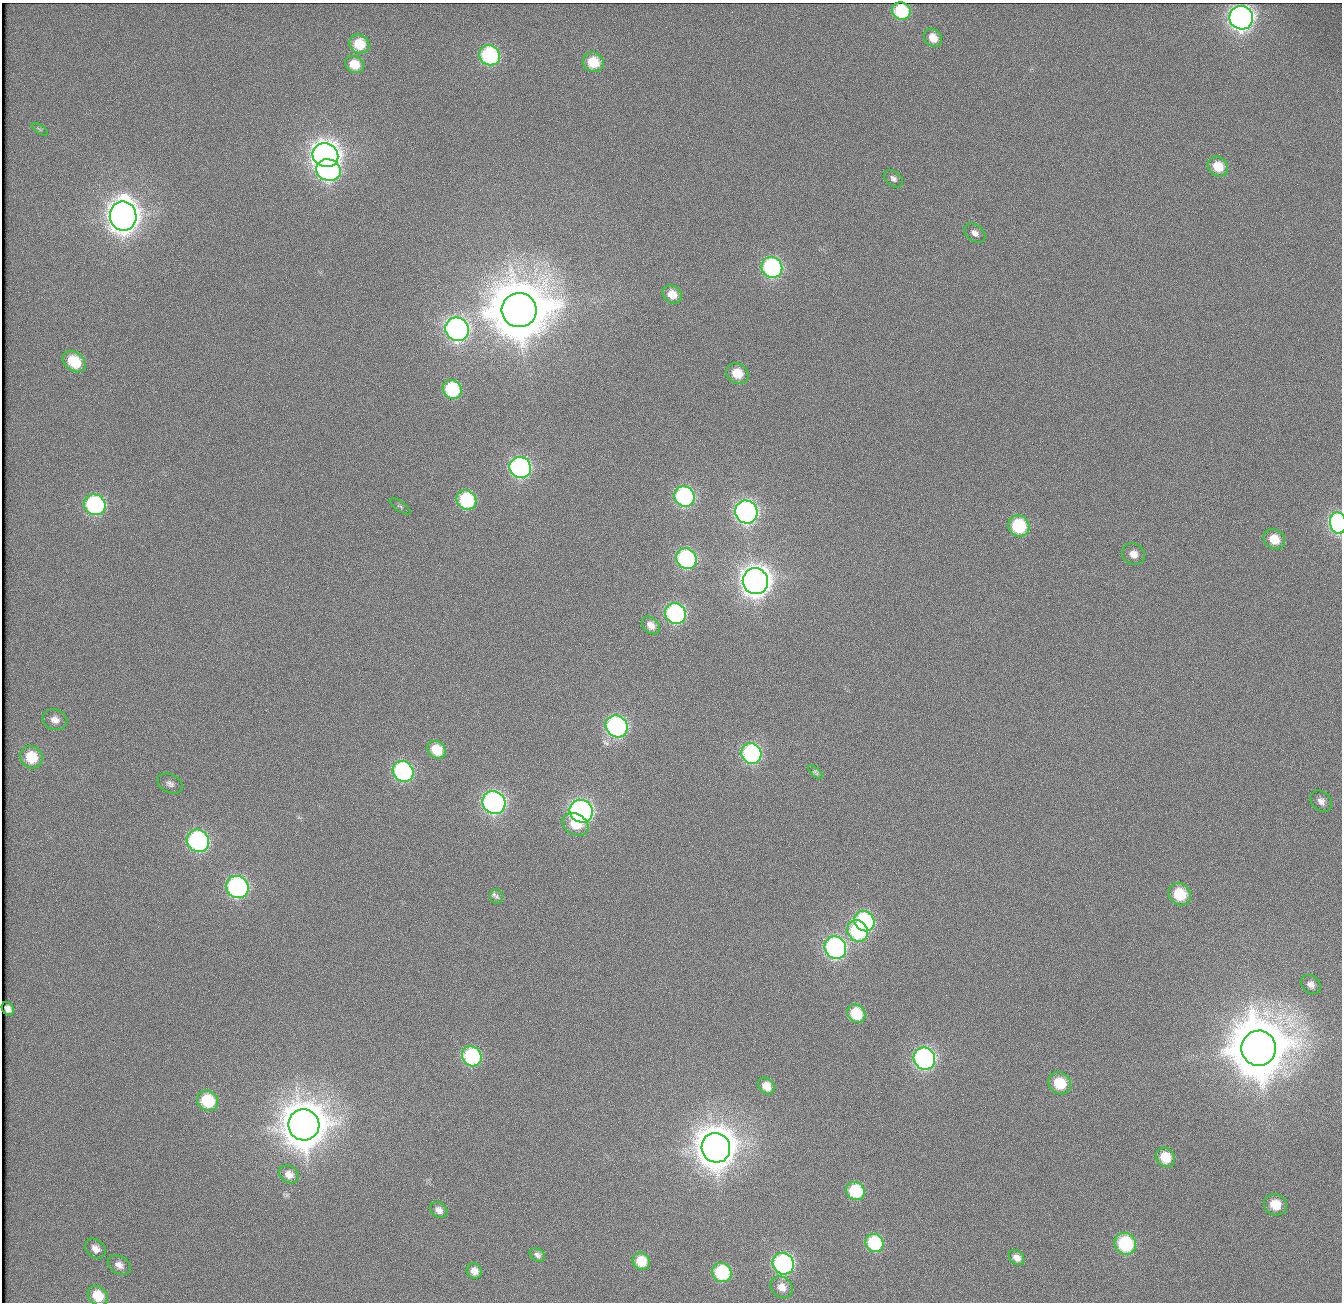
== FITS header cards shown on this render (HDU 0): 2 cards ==
NAXIS1  =                 1340          /
NAXIS2  =                 1300          /

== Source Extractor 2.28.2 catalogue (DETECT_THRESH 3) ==
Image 1340 x 1300 px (HDU 0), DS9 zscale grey, 1 PNG px = 1 image px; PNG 1344 x 1304 px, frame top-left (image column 1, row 1300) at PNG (2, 3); each listed source drawn as its Kron ellipse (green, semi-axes under 4 px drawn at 4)
Background 110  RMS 2.7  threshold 8.18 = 3 sigma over >= 5 px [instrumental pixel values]
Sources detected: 82; all 82 listed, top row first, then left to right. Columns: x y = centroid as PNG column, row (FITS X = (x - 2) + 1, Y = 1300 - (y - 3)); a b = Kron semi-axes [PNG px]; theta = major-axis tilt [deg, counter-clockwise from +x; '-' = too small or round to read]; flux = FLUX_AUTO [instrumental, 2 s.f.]
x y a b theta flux
901 11 9 8 - 1.3e+04
1241 18 12 11 - 1.1e+05
933 38 10 8 -46 2.5e+03
359 44 10 9 - 5.6e+03
490 55 10 9 - 2.5e+04
593 62 11 9 -30 6.4e+03
354 64 10 8 -29 3.9e+03
40 129 9 2 -35 2.2e+02
325 155 13 11 -22 2.0e+05
1218 166 11 9 -37 4.9e+03
328 170 12 10 -17 4.8e+04
893 179 11 7 -38 7.8e+02
123 216 14 13 - 3.1e+05
975 233 12 8 -35 1.1e+03
772 267 11 10 - 3.5e+04
672 294 10 8 -37 2.7e+03
519 310 17 17 - 1.7e+06
457 329 12 11 - 7.7e+04
74 362 12 9 -38 7.8e+03
737 373 11 10 - 4.5e+03
452 389 10 9 - 1.4e+04
520 467 11 10 - 4.8e+04
685 496 10 9 - 3.2e+04
466 500 10 9 - 1.6e+04
95 505 11 10 - 3.2e+04
400 506 12 5 -34 5.6e+02
746 512 11 11 - 7.5e+04
1338 523 10 8 -80 4.4e+04
1019 526 11 10 - 1.4e+04
1274 539 11 9 -33 4.5e+03
1133 554 12 10 -30 2.0e+03
686 559 11 9 -49 3.1e+04
755 581 13 12 - 2.4e+05
675 614 11 10 - 3.6e+04
651 625 10 7 -45 1.3e+03
55 720 12 10 -20 1.6e+03
617 726 11 10 - 4.6e+04
437 750 10 8 -39 4.4e+03
751 753 10 9 - 3.1e+04
31 757 12 10 -47 6.6e+03
403 771 11 10 - 3.4e+04
815 772 9 4 -43 3.1e+02
170 784 13 9 -26 1.1e+03
1321 801 12 9 -41 1.5e+03
494 803 12 11 - 7.1e+04
581 811 12 11 - 7.5e+04
575 824 14 10 -30 3.8e+03
198 841 11 11 - 4.4e+04
237 887 11 10 - 4.7e+04
1180 894 12 10 -42 8.6e+03
497 897 7 6 - 4.2e+02
864 921 11 9 -48 2.6e+04
858 931 11 9 -50 2.0e+04
835 948 11 10 - 5.2e+04
1311 984 11 8 -41 1.1e+03
8 1009 7 5 -57 7.5e+02
856 1014 10 8 -50 6.9e+03
1259 1048 18 17 - 1.6e+06
472 1056 10 9 - 2.0e+04
924 1059 11 10 - 5.8e+04
1060 1083 12 10 -39 7.6e+03
766 1086 9 7 -45 2.3e+03
208 1101 11 9 -36 1.0e+04
304 1125 15 15 - 8.2e+05
716 1148 15 14 - 6.1e+05
1165 1157 10 9 - 4.5e+03
289 1174 10 8 -32 1.4e+03
855 1191 10 8 -43 1.1e+04
1275 1205 12 10 -24 4.8e+03
439 1210 9 7 -34 9.4e+02
875 1243 9 8 - 1.4e+04
1125 1244 11 10 - 2.0e+04
95 1249 11 8 -41 1.4e+03
537 1255 8 6 -32 6.0e+02
1017 1258 8 6 -41 1.3e+03
641 1261 9 8 - 4.0e+03
783 1264 11 10 - 4.3e+04
119 1265 12 8 -30 1.4e+03
474 1271 8 7 - 1.3e+03
722 1273 10 9 - 1.5e+04
782 1287 12 10 -41 2.0e+03
98 1296 11 8 -43 4.9e+03
At the frame edge (FLAGS 8, measured only in part): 1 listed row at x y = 1338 523